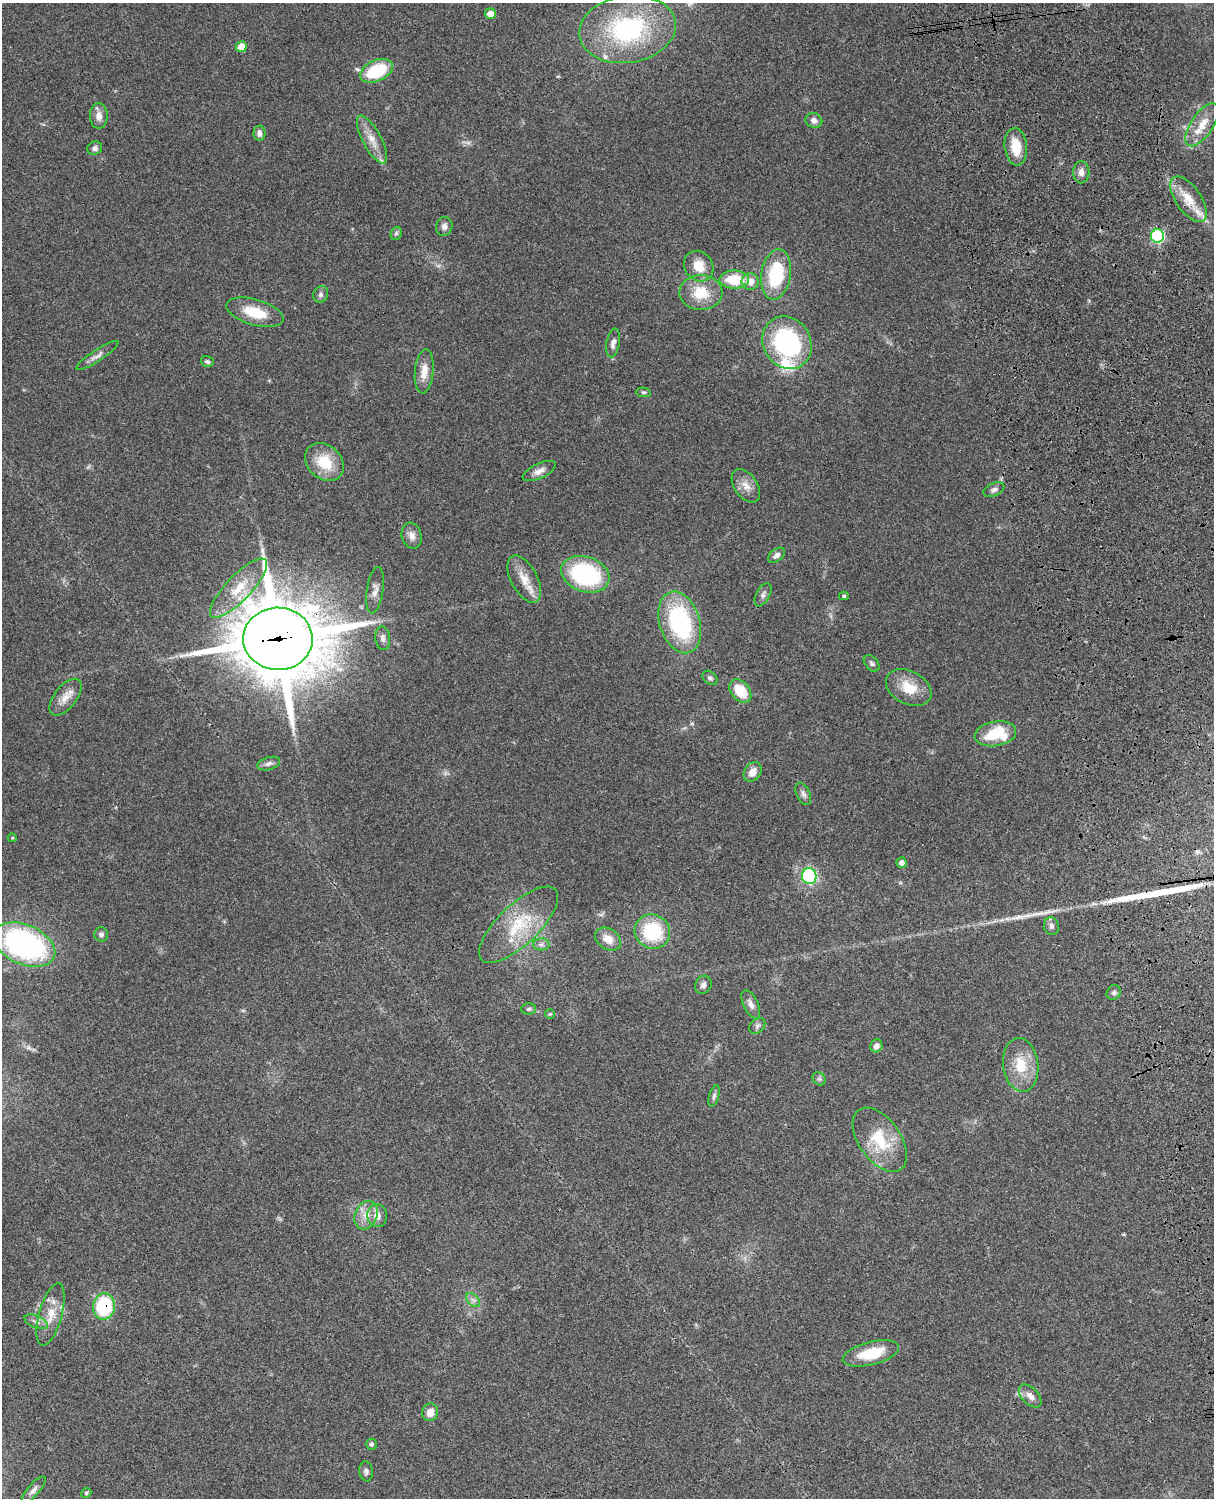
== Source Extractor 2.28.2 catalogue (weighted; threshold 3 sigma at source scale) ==
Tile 6 of 4 x 3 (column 2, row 2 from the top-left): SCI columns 1333-2544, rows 1773-3268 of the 5086 x 4927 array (HDU 1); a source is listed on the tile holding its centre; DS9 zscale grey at full resolution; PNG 1216 x 1500 px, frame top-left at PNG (2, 3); each listed source drawn as its Kron ellipse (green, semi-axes under 4 px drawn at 4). Shown black and unused: <1% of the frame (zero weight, under 3 of 4 exposures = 6% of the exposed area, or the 3 px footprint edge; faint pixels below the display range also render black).
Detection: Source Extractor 2.28.2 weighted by HDU 2 'WHT'; one run over the whole footprint, this tile lists its part. Background 0.0923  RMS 0.0062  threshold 0.0278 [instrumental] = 3 sigma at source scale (4.5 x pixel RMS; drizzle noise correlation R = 1.50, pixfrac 1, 0.05/0.05 arcsec/px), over >= 5 px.
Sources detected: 93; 2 long thin detections or spike segments (spike, bleed or trail) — neither listed nor drawn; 4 inside a brighter listed object's ellipse — not listed separately; the other 87 listed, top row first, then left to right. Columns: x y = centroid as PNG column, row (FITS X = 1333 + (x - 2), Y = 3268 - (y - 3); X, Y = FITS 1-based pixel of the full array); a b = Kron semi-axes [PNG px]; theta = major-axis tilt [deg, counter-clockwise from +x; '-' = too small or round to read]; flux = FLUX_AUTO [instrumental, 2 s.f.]
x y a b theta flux
490 14 5 5 - 4.9
627 29 49 33 9 86
241 47 5 5 - 7.9
377 71 17 10 25 31
99 116 13 9 -88 4.6
814 120 8 7 - 3.4
1202 125 25 11 56 11
259 133 7 6 - 2.4
372 140 27 9 -61 8.4
1016 147 19 11 -84 14
95 148 7 6 - 1.9
1081 172 11 8 88 3.7
1188 199 26 12 -55 13
444 226 9 8 - 2.8
396 233 7 5 68 1.2
1157 236 7 6 - 65
699 266 16 14 -52 10
776 274 25 14 81 33
734 280 15 9 1 19
750 281 8 8 - 6.5
701 293 21 17 -1 17
321 294 8 7 - 1.9
255 312 29 13 -16 17
613 343 14 6 78 2.9
787 343 27 23 -60 84
97 355 25 5 33 3.6
207 362 6 5 - 1.4
424 371 22 9 85 7.7
643 392 7 4 -6 1.1
324 462 21 16 -44 19
539 471 18 7 25 4.1
746 486 18 11 -55 6.2
994 490 11 6 24 2.5
412 536 13 10 -75 4.1
777 555 10 6 36 2.4
585 574 25 17 -18 71
524 579 26 13 -62 10
238 588 39 12 46 19
375 590 23 8 82 4.9
763 595 13 6 61 2.3
844 596 5 4 - 0.84
680 622 32 20 -72 78
383 638 12 7 -83 2.3
278 639 35 31 -2 5400
872 663 9 6 -49 1.5
710 678 8 6 -42 1.7
909 688 24 16 -28 15
740 691 13 9 -50 17
65 697 22 11 52 7.3
995 734 21 12 9 25
269 764 11 6 18 2.3
753 772 10 8 53 5.5
803 794 12 6 -65 2.2
12 838 4 3 - 0.69
902 863 5 5 - 2.1
809 876 8 7 - 83
519 925 51 20 44 30
1051 926 9 7 -77 2.2
652 932 18 17 - 36
101 934 7 7 - 1.8
608 939 14 10 -35 6.8
24 944 32 20 -23 140
541 944 8 6 3 1.9
703 985 9 8 - 2.4
1114 992 8 6 48 1.6
751 1004 15 7 -64 3.4
529 1009 7 5 3 1.2
550 1014 5 5 - 0.8
757 1026 9 6 44 1.8
876 1046 7 6 - 3.2
1021 1065 27 17 -83 18
819 1079 7 6 - 1.4
714 1096 11 5 73 1.8
880 1140 36 21 -54 26
366 1215 15 11 67 6.9
377 1216 11 10 - 5
473 1300 8 5 -44 2
104 1306 13 11 85 42
51 1314 32 11 74 12
36 1322 12 6 -23 2.8
871 1353 29 11 14 21
1030 1396 14 8 -45 4.3
430 1412 9 8 - 5.4
371 1444 5 5 - 1.2
366 1471 10 7 -82 1.9
33 1490 17 6 49 2.8
86 1493 5 4 - 1
Overlapping masked pixels (flux is a lower limit): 4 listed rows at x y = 1188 199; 701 293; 278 639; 104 1306